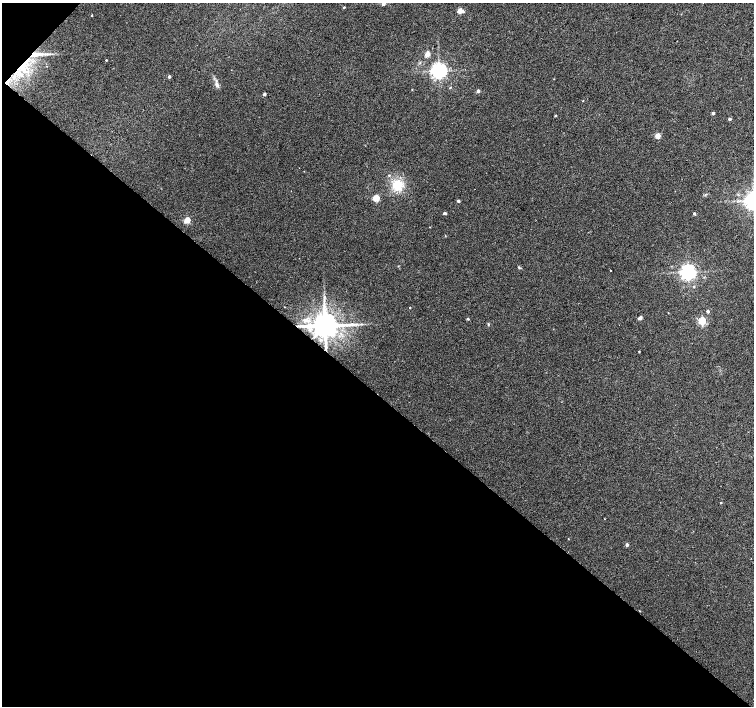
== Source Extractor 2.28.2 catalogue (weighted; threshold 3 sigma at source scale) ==
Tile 9 of 4 x 4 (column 1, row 3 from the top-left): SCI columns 1-1503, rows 1574-2980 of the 6015 x 6027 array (HDU 1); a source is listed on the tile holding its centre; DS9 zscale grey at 2 x 2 block average (1 PNG px = mean of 2 x 2 image px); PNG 756 x 708 px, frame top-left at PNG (2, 3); no overlay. Shown black and unused: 45% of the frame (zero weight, under 2 of 3 exposures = <1% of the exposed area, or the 3 px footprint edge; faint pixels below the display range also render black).
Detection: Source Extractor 2.28.2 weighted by HDU 2 'WHT'; one run over the whole footprint, this tile lists its part. Background 0.0327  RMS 0.0064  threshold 0.0286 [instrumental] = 3 sigma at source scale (4.5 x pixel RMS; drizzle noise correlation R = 1.50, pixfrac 1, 0.0396/0.0396 arcsec/px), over >= 5 px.
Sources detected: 49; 1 cosmic-ray / hot-pixel residue — not listed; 2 inside a brighter listed object's ellipse — not listed separately; the other 46 listed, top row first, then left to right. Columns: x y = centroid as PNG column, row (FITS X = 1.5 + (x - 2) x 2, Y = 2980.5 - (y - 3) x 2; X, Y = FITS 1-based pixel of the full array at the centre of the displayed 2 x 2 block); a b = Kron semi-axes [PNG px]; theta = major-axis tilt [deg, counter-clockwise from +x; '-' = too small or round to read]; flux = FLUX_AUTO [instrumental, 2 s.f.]
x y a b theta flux
383 4 4 3 - 3.9
344 7 2 2 - 1.4
459 11 4 3 - 11
92 15 2 2 - 1.1
37 54 24 4 3 17
427 54 3 3 - 20
106 60 2 2 - 0.98
23 64 11 6 83 17
439 71 4 4 - 610
169 77 2 2 - 4.5
7 82 5 4 - 5.1
217 84 8 4 -59 4.8
450 87 3 2 - 0.96
412 89 2 2 - 0.64
478 91 3 3 - 3.6
264 94 2 2 - 4.4
583 101 2 2 - 0.66
713 113 2 2 - 4
555 116 2 2 - 1.6
729 119 2 2 - 3.8
657 136 3 3 - 24
397 185 15 13 84 30
376 198 3 3 - 45
458 201 2 2 - 3.8
444 213 2 2 - 4.8
694 213 3 2 - 2.6
187 220 3 3 - 39
445 236 2 2 - 0.7
610 271 2 2 - 0.82
688 272 4 4 - 580
694 286 3 3 - 1.4
324 297 4 2 - 1.8
284 307 2 2 - 0.57
410 307 2 2 - 0.85
708 311 2 2 - 5.3
668 313 2 2 - 0.56
640 318 2 2 - 9.1
468 319 3 3 - 1.7
305 320 6 5 - 6.4
702 321 3 3 - 94
488 324 3 3 - 1.1
325 325 7 6 - 2900
639 351 2 2 - 0.91
721 503 2 2 - 1.3
568 539 2 2 - 0.62
627 545 4 3 - 2.2
Overlapping masked pixels (flux is a lower limit): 4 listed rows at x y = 37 54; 23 64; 7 82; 325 325
Isophote crosses this tile's border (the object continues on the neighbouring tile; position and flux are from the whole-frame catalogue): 1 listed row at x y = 383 4
Diffuse or blended objects may show on this block-average render without a row.